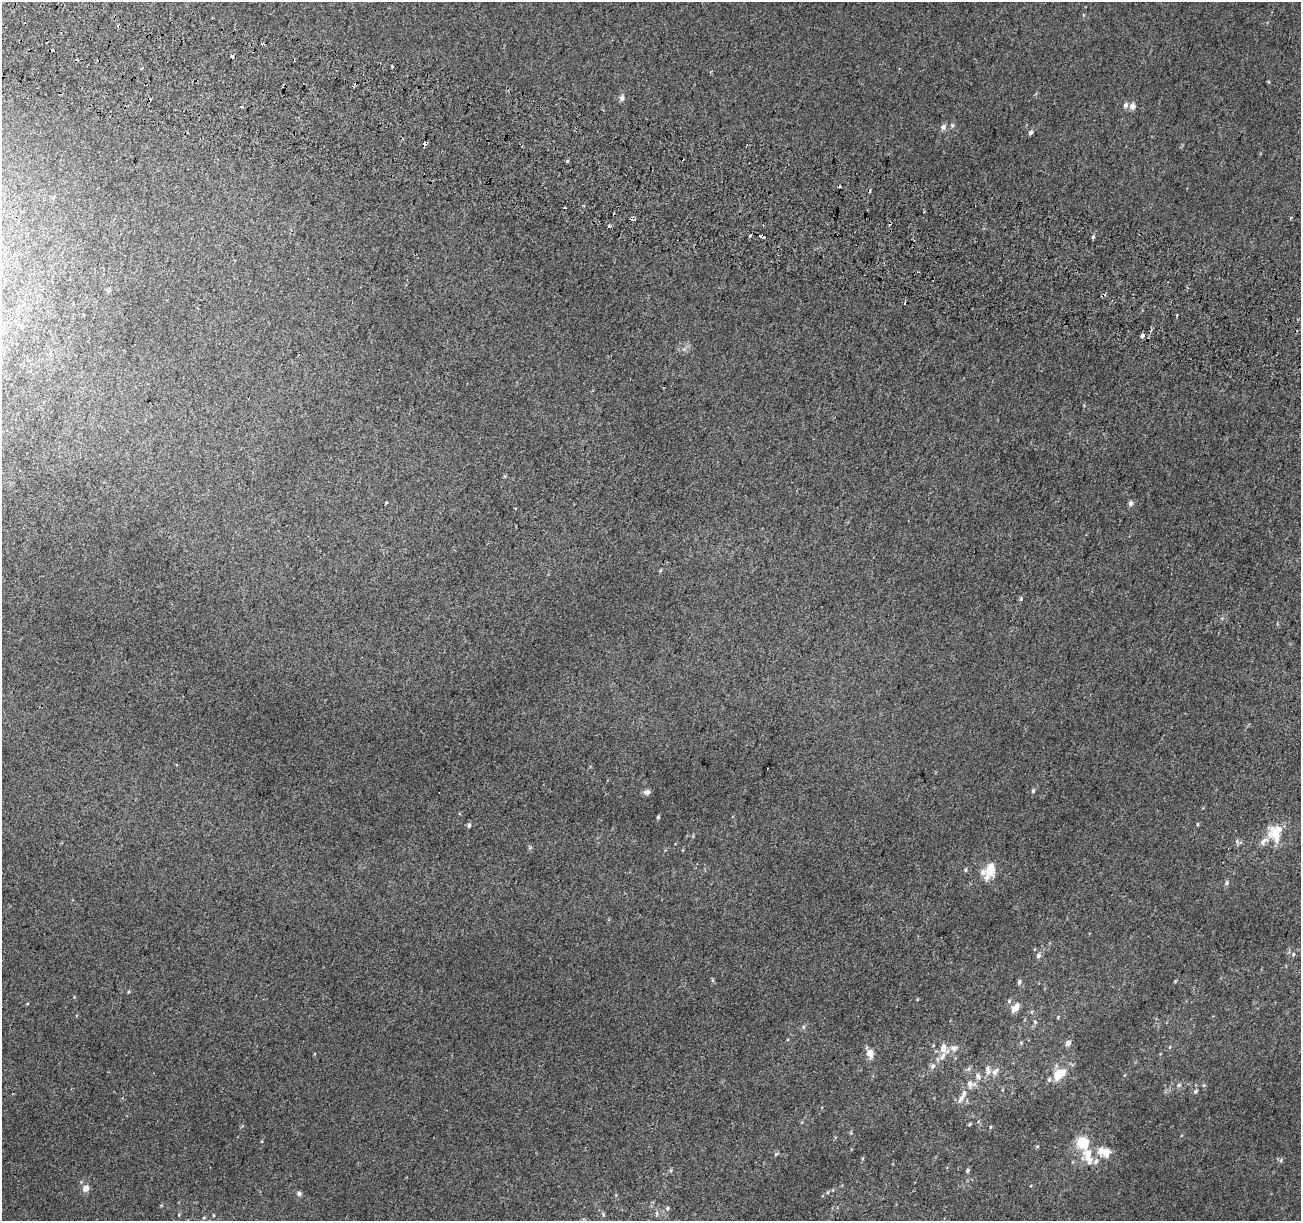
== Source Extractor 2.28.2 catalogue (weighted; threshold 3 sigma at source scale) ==
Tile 11 of 4 x 4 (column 3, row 3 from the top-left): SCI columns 2624-3922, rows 1552-2770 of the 5231 x 5470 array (HDU 1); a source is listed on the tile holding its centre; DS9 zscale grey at full resolution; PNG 1303 x 1223 px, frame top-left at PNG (2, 2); no overlay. Shown black and unused: <1% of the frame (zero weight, under 2 of 3 exposures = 2% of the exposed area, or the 3 px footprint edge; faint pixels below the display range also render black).
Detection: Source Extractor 2.28.2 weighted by HDU 2 'WHT'; one run over the whole footprint, this tile lists its part. Background 0.00368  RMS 0.0054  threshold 0.0244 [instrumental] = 3 sigma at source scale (4.5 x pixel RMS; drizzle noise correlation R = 1.50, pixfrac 1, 0.0396/0.0396 arcsec/px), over >= 5 px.
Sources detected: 94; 15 cosmic-ray / hot-pixel residue — not listed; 7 inside a brighter listed object's ellipse — not listed separately; the other 72 listed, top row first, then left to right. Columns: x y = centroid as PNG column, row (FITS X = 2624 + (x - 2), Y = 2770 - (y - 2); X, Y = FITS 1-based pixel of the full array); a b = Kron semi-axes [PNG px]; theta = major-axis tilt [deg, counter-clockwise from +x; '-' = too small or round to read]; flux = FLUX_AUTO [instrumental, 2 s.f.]
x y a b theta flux
232 56 4 3 - 6
391 66 3 3 - 1.6
1268 82 3 3 - 0.54
622 98 7 6 - 1.7
1126 105 6 5 - 1.7
1132 106 6 6 - 2.8
943 127 6 6 - 2.2
1031 133 6 4 48 1.3
425 143 5 3 - 6.9
567 160 4 3 - 1.3
840 186 3 3 - 4.5
53 198 6 5 - 0.8
631 219 4 3 - 20
609 226 4 3 - 2.5
750 236 3 3 - 2.6
762 236 7 3 -24 7.3
1093 237 5 4 - 0.94
108 291 6 5 - 0.95
1142 335 4 3 - 13
1130 504 7 5 86 1.6
1021 599 5 4 - 0.73
1033 791 5 4 - 0.88
647 792 7 6 - 2.1
658 817 4 3 - 0.88
1197 824 4 4 - 0.57
469 825 7 5 80 0.98
1275 833 17 15 85 14
966 870 5 5 - 0.77
990 870 10 8 33 14
1227 883 6 5 - 1.1
1293 954 6 4 69 0.81
1038 956 6 5 - 1.5
712 980 6 4 -71 0.63
1175 981 5 3 - 0.48
1019 982 7 5 81 0.99
128 992 5 3 - 0.52
1009 1001 6 5 - 1
1015 1008 10 6 50 4.6
1058 1017 4 3 - 0.48
1035 1022 5 5 - 0.72
803 1027 5 5 - 0.89
1021 1043 5 4 - 0.75
1068 1043 5 4 - 3.5
1170 1047 5 3 - 0.49
943 1048 13 10 -84 4.4
954 1048 9 8 - 2.7
870 1053 11 8 -76 3.9
933 1066 7 6 - 1.7
988 1069 16 7 -83 2.7
995 1072 11 7 59 2.7
1062 1073 9 8 - 6.6
978 1076 10 7 -53 2.2
1049 1079 6 5 - 1.3
970 1084 12 6 -89 2.2
1179 1085 6 5 - 1.2
1196 1091 6 5 - 0.96
961 1098 15 6 57 3.2
969 1124 4 4 - 0.69
990 1127 5 3 - 0.48
1083 1143 9 8 - 19
1037 1146 5 4 - 0.6
1106 1152 12 10 84 4.7
776 1154 6 4 45 0.68
1088 1156 26 12 -76 10
1281 1160 6 4 50 0.9
967 1170 5 4 - 1.2
86 1188 7 7 - 3.4
299 1194 6 6 - 1.3
667 1208 6 5 - 0.98
657 1213 7 4 -89 0.98
603 1214 6 4 -49 0.69
204 1218 5 3 - 0.49
Overlapping masked pixels (flux is a lower limit): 4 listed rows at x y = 425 143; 631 219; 762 236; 1142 335